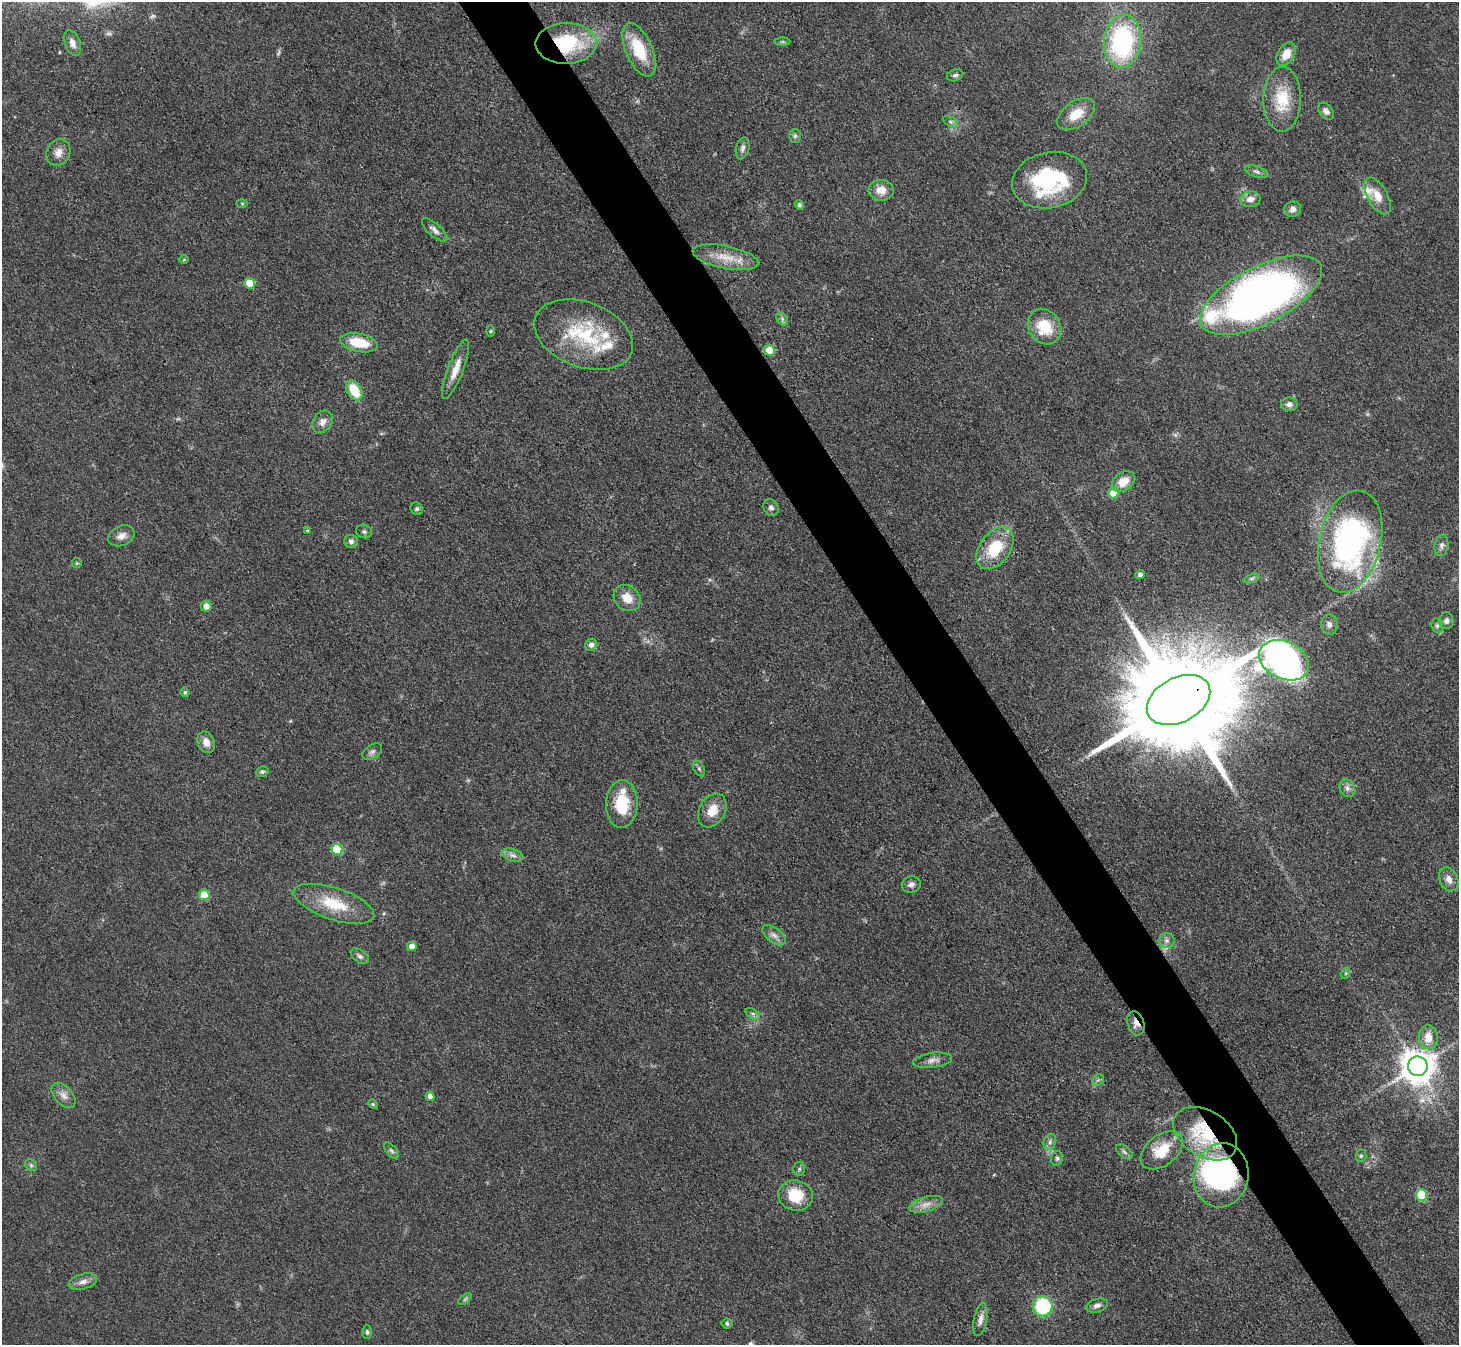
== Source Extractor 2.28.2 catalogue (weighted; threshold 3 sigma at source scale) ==
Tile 6 of 4 x 4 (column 2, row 2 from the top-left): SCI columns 1459-2915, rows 2982-4324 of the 5832 x 5824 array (HDU 1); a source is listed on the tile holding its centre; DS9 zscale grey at full resolution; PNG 1461 x 1347 px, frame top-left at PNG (2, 2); each listed source drawn as its Kron ellipse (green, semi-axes under 4 px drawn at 4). Shown black and unused: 5% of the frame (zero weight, under 3 of 4 exposures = <1% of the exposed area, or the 3 px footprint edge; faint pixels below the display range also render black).
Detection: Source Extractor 2.28.2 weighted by HDU 2 'WHT'; one run over the whole footprint, this tile lists its part. Background 0.0504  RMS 0.005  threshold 0.0223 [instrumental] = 3 sigma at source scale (4.5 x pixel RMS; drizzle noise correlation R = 1.50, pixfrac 1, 0.05/0.05 arcsec/px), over >= 5 px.
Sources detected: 113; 1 too faint to see at this stretch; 1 inside a brighter object's white glare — neither listed nor drawn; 4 inside a brighter listed object's ellipse — not listed separately; the other 107 listed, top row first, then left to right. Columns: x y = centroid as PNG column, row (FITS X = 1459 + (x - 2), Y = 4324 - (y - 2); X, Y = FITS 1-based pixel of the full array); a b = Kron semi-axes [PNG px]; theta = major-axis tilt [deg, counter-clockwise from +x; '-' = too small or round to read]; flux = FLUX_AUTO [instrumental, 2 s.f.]
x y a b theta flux
1123 41 27 18 85 71
783 42 8 4 0 0.75
73 43 13 7 -69 2.9
566 43 30 20 1 39
639 50 28 13 -67 20
1286 54 12 8 58 6
955 75 8 6 16 1.3
1282 99 32 19 89 18
1326 111 9 6 -50 2.3
1076 114 21 12 36 9.9
951 122 8 5 -32 1.4
795 136 7 5 88 1.1
743 148 11 6 75 1.9
58 152 14 11 63 4.2
1257 172 12 5 -20 1.7
1049 180 38 28 12 53
881 190 12 10 -3 5.5
1378 196 20 10 -61 6.7
1250 199 10 7 10 3.8
242 203 6 4 -1 0.6
799 205 4 4 - 1.3
1293 209 8 7 - 2.3
435 230 16 6 -41 2.6
726 257 33 11 -11 11
184 260 5 3 - 0.51
250 283 5 5 - 13
1261 295 67 28 27 310
782 319 7 5 -58 1.2
1045 327 19 15 -54 15
491 331 5 3 - 0.5
583 335 51 32 -20 41
359 343 19 9 -12 15
770 350 5 5 - 15
456 369 31 7 69 7
354 390 11 7 -57 14
1289 404 8 7 - 2.2
322 422 12 9 54 3.3
1123 482 13 9 37 7.6
1113 493 5 5 - 13
771 508 8 7 - 1.8
417 509 6 6 - 1.2
307 530 3 3 - 0.49
364 531 8 6 -22 1.3
121 536 14 9 24 3.6
351 542 7 6 - 1.5
1350 542 52 31 77 140
1441 545 11 7 83 1.7
995 548 23 15 53 20
77 563 5 4 - 0.59
1140 574 5 4 - 1.8
1251 579 8 3 19 0.99
627 598 14 12 -39 6.5
206 606 5 5 - 4
1446 621 8 7 - 1.7
1329 625 10 8 -88 2.3
1437 626 7 5 -69 1.3
591 645 6 5 - 1.9
1284 660 26 18 -26 240
185 692 5 4 - 0.94
1178 700 34 22 27 19000
206 742 11 8 -66 3.8
372 752 11 7 32 1.5
699 769 8 5 -63 1.1
262 772 6 5 - 0.95
1347 788 9 7 -64 2.1
622 804 24 15 89 19
712 811 18 13 60 7.7
337 849 5 5 - 23
513 855 11 6 -17 2.2
1449 879 12 9 -64 3.3
911 884 9 8 - 2.1
204 895 5 5 - 14
334 904 42 16 -18 19
774 935 13 7 -36 2.9
1167 941 8 7 - 2
412 946 5 4 - 3.2
360 956 10 6 -37 1.6
1346 973 6 4 72 0.69
753 1014 8 4 -31 1.3
1136 1023 12 8 -72 3.3
1428 1037 12 9 -86 6.3
933 1060 19 7 8 3.3
1418 1066 10 9 - 980
1098 1080 6 5 - 1
64 1095 15 9 -48 3.5
430 1096 4 4 - 2.7
373 1104 5 4 - 0.55
1205 1134 35 23 -32 39
1050 1142 8 6 70 1.7
1162 1150 24 15 38 14
391 1151 10 5 -49 1.3
1124 1152 10 5 -39 1.4
1361 1156 6 5 - 0.89
1057 1158 7 5 76 1.2
31 1165 6 5 - 1
799 1169 7 6 - 1
1221 1175 32 27 79 110
796 1195 17 15 -16 14
1421 1195 6 5 - 27
926 1204 17 7 16 4.1
83 1282 14 7 15 3.2
465 1299 8 4 38 0.85
1043 1306 10 10 - 37
1097 1306 11 6 16 2.1
980 1319 17 6 80 3.4
727 1324 5 5 - 1.1
367 1332 7 4 -89 0.88
Overlapping masked pixels (flux is a lower limit): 5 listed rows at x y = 566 43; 1178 700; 1136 1023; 1205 1134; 1221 1175